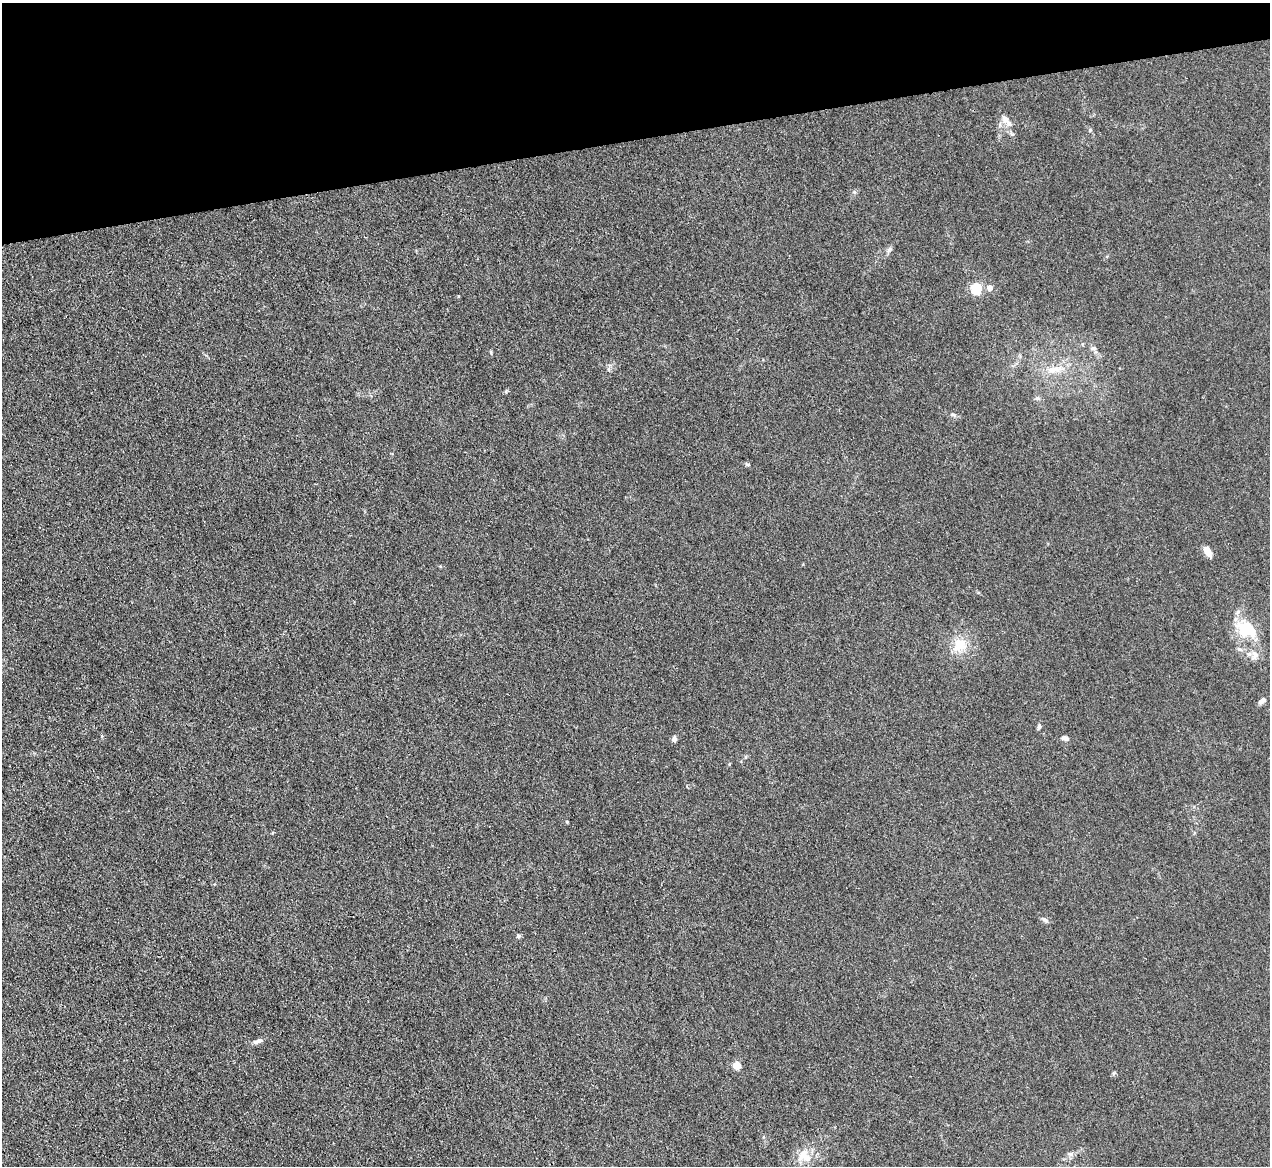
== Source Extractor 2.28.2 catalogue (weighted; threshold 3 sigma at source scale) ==
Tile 3 of 4 x 4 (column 3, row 1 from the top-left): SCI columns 2539-3806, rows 3635-4798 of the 5075 x 5060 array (HDU 1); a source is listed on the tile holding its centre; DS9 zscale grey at full resolution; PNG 1272 x 1168 px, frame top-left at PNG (2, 3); no overlay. Shown black and unused: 12% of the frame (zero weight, under 3 of 4 exposures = <1% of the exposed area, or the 3 px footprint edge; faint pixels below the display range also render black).
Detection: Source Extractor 2.28.2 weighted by HDU 2 'WHT'; one run over the whole footprint, this tile lists its part. Background 0.0195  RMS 0.0047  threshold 0.021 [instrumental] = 3 sigma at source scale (4.5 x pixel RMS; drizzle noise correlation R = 1.50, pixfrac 1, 0.05/0.05 arcsec/px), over >= 5 px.
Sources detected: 25; all 25 listed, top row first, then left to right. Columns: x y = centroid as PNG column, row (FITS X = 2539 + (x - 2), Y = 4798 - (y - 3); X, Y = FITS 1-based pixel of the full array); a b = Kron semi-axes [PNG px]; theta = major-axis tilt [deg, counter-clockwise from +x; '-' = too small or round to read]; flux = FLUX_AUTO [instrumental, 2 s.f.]
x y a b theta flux
1005 119 14 9 -65 3.5
990 287 5 5 - 3.7
977 288 6 5 - 38
1093 348 10 4 0 0.93
491 352 6 3 -73 0.49
608 369 6 4 -71 0.75
1055 369 27 8 7 6.4
1037 398 6 5 - 0.92
953 415 7 5 -30 0.83
747 464 6 4 -1 0.62
1207 551 11 6 -60 4.1
1246 629 28 18 -23 15
959 645 21 18 77 9.1
1255 655 10 8 90 2.4
1262 701 9 5 40 2
1039 726 7 5 81 1.2
1065 738 10 5 -7 1.3
674 739 7 6 - 1.2
567 822 5 3 - 0.36
1045 920 9 6 -31 1.2
518 936 5 5 - 0.94
258 1041 12 6 19 1.8
737 1065 5 4 - 14
1070 1154 6 5 - 0.99
804 1156 19 14 -33 7.4
Unlisted compact peaks at least as high as the median listed source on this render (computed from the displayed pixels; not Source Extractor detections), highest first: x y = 506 391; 854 192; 1090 130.